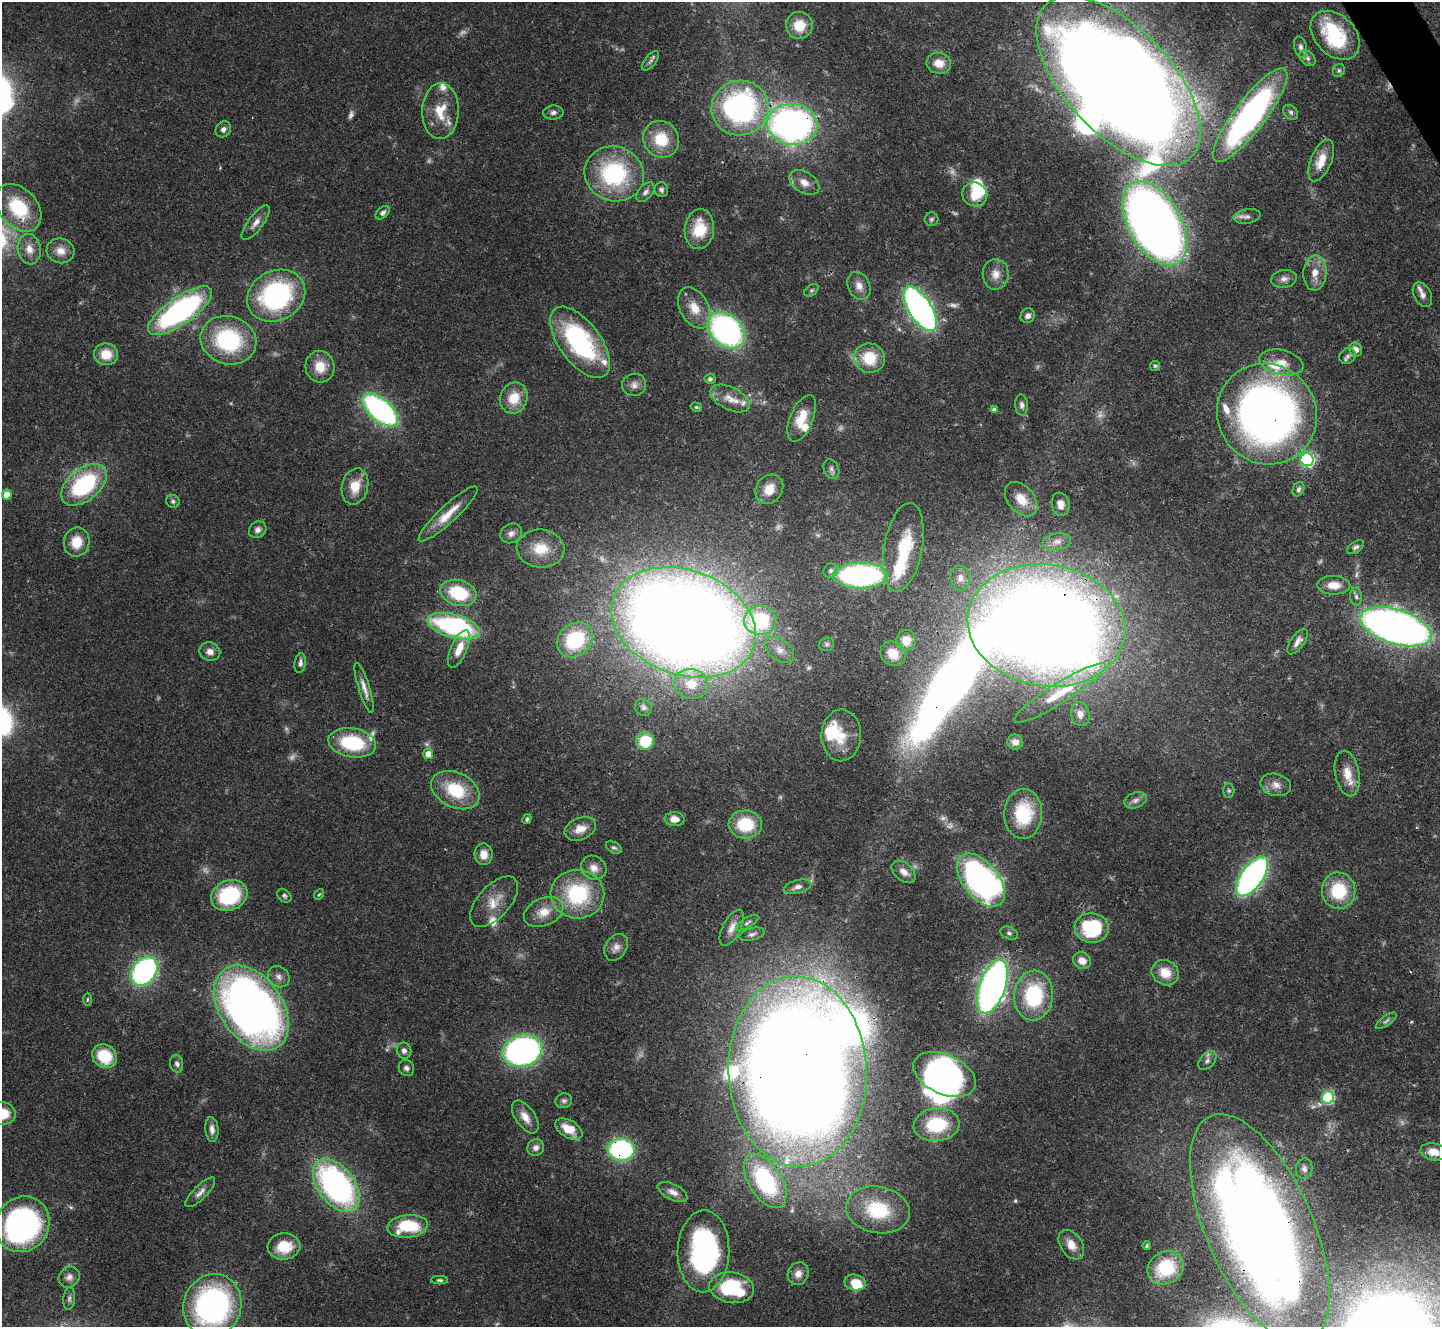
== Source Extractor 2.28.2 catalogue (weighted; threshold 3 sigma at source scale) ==
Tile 10 of 4 x 4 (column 2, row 3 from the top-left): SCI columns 1445-2882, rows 1619-2943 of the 5761 x 5752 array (HDU 1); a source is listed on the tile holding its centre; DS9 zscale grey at full resolution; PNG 1442 x 1329 px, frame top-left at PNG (2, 2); each listed source drawn as its Kron ellipse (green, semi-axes under 4 px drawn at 4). Shown black and unused: <1% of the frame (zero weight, under 3 of 4 exposures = <1% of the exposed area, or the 3 px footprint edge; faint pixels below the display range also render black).
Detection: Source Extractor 2.28.2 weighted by HDU 2 'WHT'; one run over the whole footprint, this tile lists its part. Background 0.0707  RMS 0.0033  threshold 0.015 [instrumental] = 3 sigma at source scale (4.5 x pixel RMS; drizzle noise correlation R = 1.50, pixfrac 1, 0.05/0.05 arcsec/px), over >= 5 px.
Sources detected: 238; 27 too faint to see at this stretch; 8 inside a brighter object's white glare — neither listed nor drawn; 15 inside a brighter listed object's ellipse — not listed separately; the other 188 listed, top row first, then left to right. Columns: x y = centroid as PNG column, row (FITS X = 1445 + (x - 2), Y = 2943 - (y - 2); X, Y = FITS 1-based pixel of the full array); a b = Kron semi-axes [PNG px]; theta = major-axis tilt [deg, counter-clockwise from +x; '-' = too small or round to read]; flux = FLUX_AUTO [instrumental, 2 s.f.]
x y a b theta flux
799 25 13 13 - 6.8
1335 35 28 20 -45 24
1301 47 11 6 -75 1.5
1308 58 9 6 -42 1.3
650 61 11 5 51 1.1
939 63 12 10 -10 4.4
1339 70 7 5 58 0.68
1119 81 105 53 -47 1300
740 108 28 27 - 87
440 111 28 18 89 10
553 112 10 7 4 1.3
1291 112 8 6 -45 0.96
1250 115 57 15 53 110
792 124 25 20 -5 160
223 129 8 7 - 1.5
661 139 19 17 -55 11
1321 161 22 10 67 6.4
614 174 30 27 -22 39
804 182 16 10 -32 3.7
661 190 7 6 - 1
645 192 11 7 49 1.4
975 194 13 11 -28 7.9
18 208 27 19 -48 18
383 213 8 5 42 1.1
1247 216 13 7 11 1.6
931 219 7 7 - 0.78
256 223 21 7 53 2.8
1155 223 46 26 -60 360
699 229 20 14 83 11
29 249 15 11 -79 3.7
60 251 14 12 -15 3.8
1315 273 17 11 88 4.7
996 274 15 13 87 3.9
1284 279 13 9 10 2.1
859 286 15 11 -65 3.2
811 290 8 5 37 0.64
1422 295 13 8 -62 2.1
276 296 30 25 28 58
694 308 22 14 -62 6.8
920 309 25 11 -58 140
180 311 38 13 35 89
1028 316 7 7 - 1.4
726 330 21 15 -44 99
228 340 28 24 -16 37
580 342 42 20 -54 50
1356 349 7 6 - 2.4
106 354 12 11 - 7
1347 356 9 7 35 1.2
869 358 15 15 - 12
1281 363 22 12 -13 5.6
1155 366 5 5 - 0.51
320 367 16 14 -78 6.8
710 379 5 5 - 0.93
634 385 12 11 - 2.3
514 398 16 13 67 7.8
730 399 21 11 -26 5.1
1022 405 10 6 -86 1.2
696 407 6 4 -16 0.55
380 410 21 11 -41 82
994 410 4 4 - 1.1
1267 414 51 49 -51 230
802 418 25 11 67 8.2
1307 460 6 6 - 67
831 469 10 7 -66 1.3
84 485 26 16 40 37
355 486 18 13 77 7
769 489 16 13 54 5.6
1298 489 7 5 65 0.92
7 494 5 5 - 4.5
1021 499 20 13 -49 7.1
173 501 7 6 - 0.95
1060 504 12 9 -80 2.9
448 514 39 8 43 7.6
258 530 9 8 - 1.6
511 533 11 9 30 2.1
77 542 14 13 - 7.2
1057 542 14 8 10 2.4
903 547 45 19 80 20
1355 547 9 5 35 1
541 549 24 19 -5 9.9
831 571 7 6 - 1
860 575 27 13 0 89
960 578 12 10 -83 2.5
1334 585 16 9 -1 4.9
458 593 18 13 -16 18
1356 597 9 6 -87 1.1
760 620 16 14 7 27
684 622 74 52 -19 820
1046 625 79 61 -9 780
454 626 27 11 -15 59
1396 627 37 17 -17 270
575 640 19 16 40 23
906 640 10 10 - 4.6
1298 642 15 6 55 2.2
827 644 7 6 - 0.81
459 649 20 8 67 5.2
780 650 16 10 -39 3.3
210 652 10 9 - 2.3
893 654 13 11 -41 5.6
300 663 10 5 81 1.4
691 684 17 15 -13 7.8
364 688 26 5 -73 2.9
1060 693 54 10 32 14
644 707 9 8 - 1.2
1080 714 12 9 -77 2.2
841 735 26 20 89 8.4
645 741 9 9 - 11
1015 742 8 7 - 2
352 743 24 14 -10 25
428 754 5 5 - 4.3
1347 773 23 12 -79 5.8
1276 785 15 11 -14 3.2
455 790 25 17 -26 17
1229 790 7 5 -88 0.7
1135 800 11 7 18 1.7
1023 814 25 19 89 20
527 819 5 4 - 0.6
675 819 10 7 -2 3.1
745 824 16 14 -3 15
580 829 16 11 22 4
614 848 8 5 -29 0.78
484 854 11 9 88 3.8
594 868 13 11 -36 3.3
904 872 14 8 -39 2.7
1252 876 23 11 54 130
981 880 31 18 -51 110
797 887 14 6 15 1.9
1339 891 18 17 - 16
319 894 6 4 51 0.41
577 894 27 24 -6 30
229 895 19 15 22 27
284 896 8 6 -42 0.84
494 902 31 16 48 7.1
544 912 20 13 23 6
747 923 12 5 32 0.96
732 928 20 9 63 3
1092 928 17 14 -9 27
1009 933 9 6 -23 0.9
752 934 13 6 14 1.2
616 947 14 10 57 2.4
1082 961 9 8 - 3.2
144 971 16 12 54 78
1165 973 14 12 -31 6.4
279 977 11 10 - 2.2
992 986 28 13 71 180
1034 996 25 19 85 28
87 999 7 3 89 0.42
251 1008 47 31 -55 290
1386 1021 12 5 36 1
404 1051 8 7 - 1.5
522 1051 20 16 14 110
104 1056 13 11 -38 14
1207 1061 11 7 48 1.5
177 1064 9 6 -81 1.2
406 1068 8 7 - 1.2
797 1071 95 69 -88 1200
944 1074 33 20 -25 78
1328 1097 6 6 - 34
564 1101 8 7 - 1.1
2 1113 13 11 -10 8.3
525 1117 19 9 -55 3.9
937 1125 23 16 6 20
212 1129 12 6 -85 2
569 1129 15 8 -31 6
536 1148 8 8 - 1.8
621 1149 14 11 -2 52
1433 1152 13 8 -10 4.3
1304 1169 10 8 86 1.5
765 1181 30 16 -58 40
336 1185 30 18 -53 100
200 1192 20 6 45 2.2
673 1192 16 8 -26 2.4
878 1210 32 23 -11 22
22 1224 29 26 54 110
407 1226 20 11 6 18
1260 1229 123 53 -66 540
1071 1245 16 11 -56 4.2
284 1246 16 13 5 8.9
1147 1246 4 3 - 0.42
703 1251 41 26 89 66
1166 1268 19 15 31 16
798 1274 11 10 - 2.8
69 1277 11 10 - 1.9
440 1280 8 4 -1 0.72
855 1282 10 8 -11 7.1
732 1288 22 15 -8 28
69 1299 11 6 86 1.1
212 1306 32 29 70 98
Overlapping masked pixels (flux is a lower limit): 13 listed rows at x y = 1119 81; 1250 115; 792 124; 18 208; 920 309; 180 311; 1267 414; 1046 625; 1396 627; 1252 876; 797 1071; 621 1149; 1260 1229
Isophote crosses this tile's border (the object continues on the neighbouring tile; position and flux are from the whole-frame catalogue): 3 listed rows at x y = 1119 81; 2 1113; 212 1306